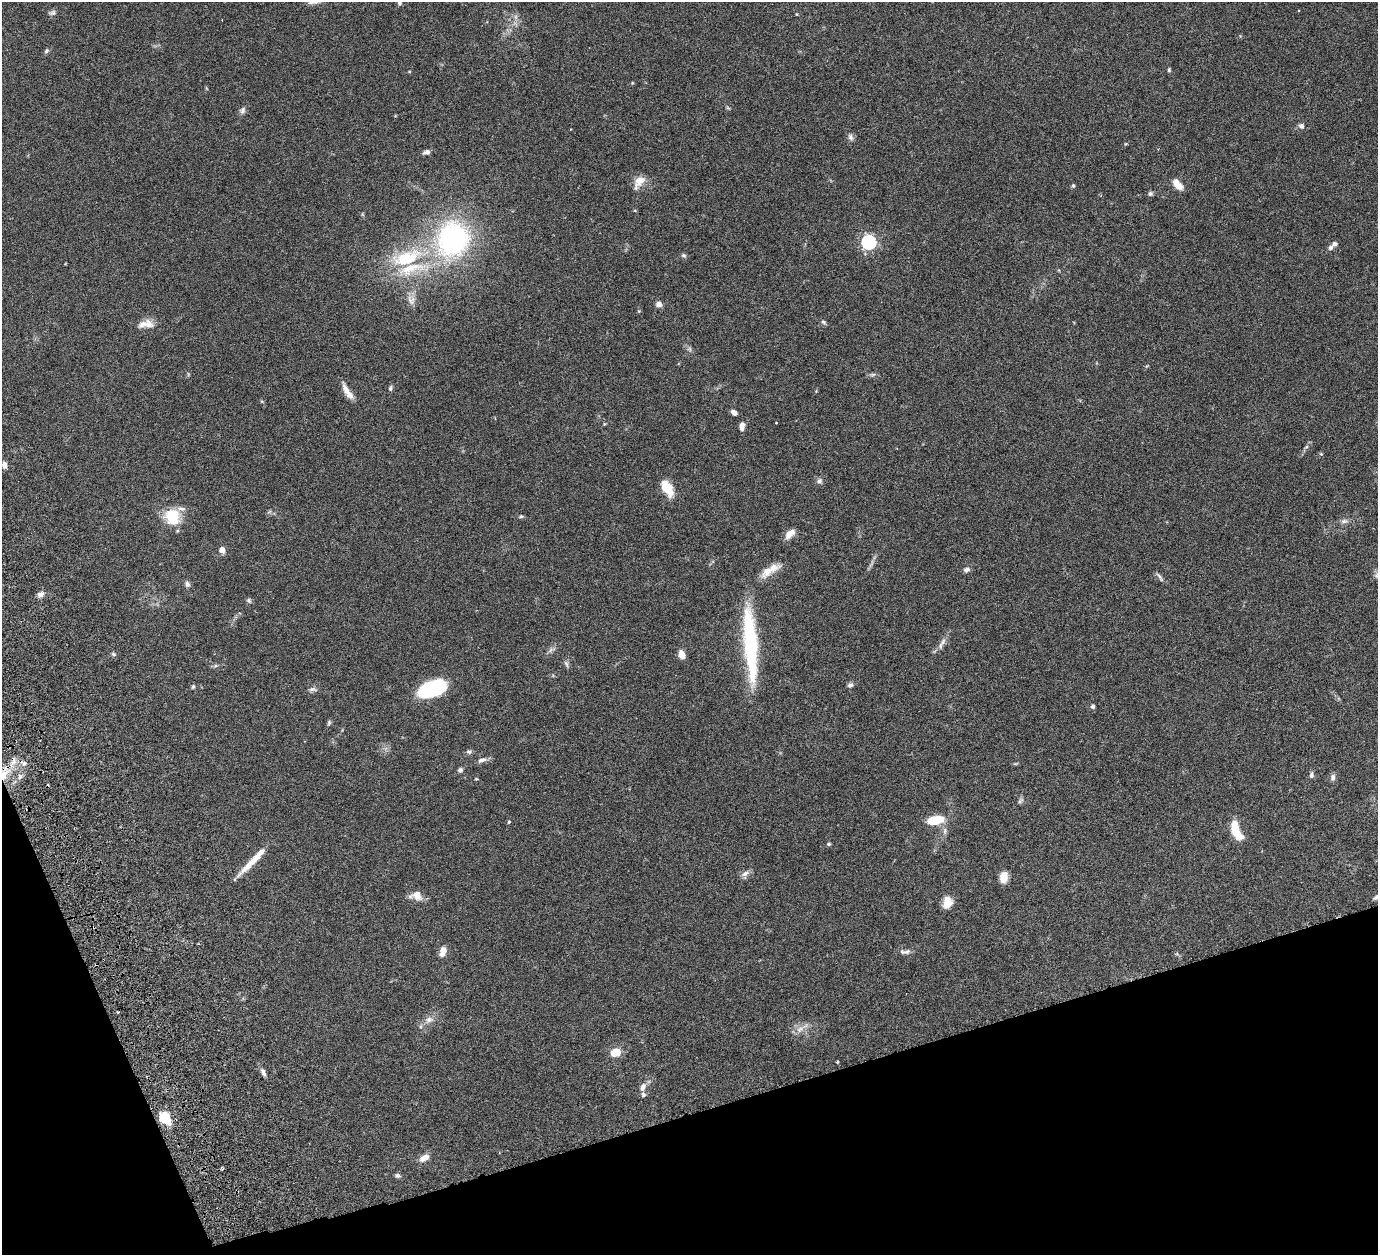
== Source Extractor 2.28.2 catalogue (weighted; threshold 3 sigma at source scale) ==
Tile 14 of 4 x 4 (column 2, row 4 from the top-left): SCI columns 1439-2814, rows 318-1570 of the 5682 x 5542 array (HDU 1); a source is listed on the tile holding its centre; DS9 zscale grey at full resolution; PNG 1380 x 1257 px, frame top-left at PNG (2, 2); no overlay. Shown black and unused: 15% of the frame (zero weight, under 3 of 6 exposures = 5% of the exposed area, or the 3 px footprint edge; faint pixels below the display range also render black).
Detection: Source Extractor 2.28.2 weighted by HDU 2 'WHT'; one run over the whole footprint, this tile lists its part. Background 0.0539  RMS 0.0027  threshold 0.0112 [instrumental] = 3 sigma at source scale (4.09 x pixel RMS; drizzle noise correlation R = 1.36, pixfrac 0.8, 0.05/0.05 arcsec/px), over >= 5 px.
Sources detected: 108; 2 too faint to see at this stretch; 1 cosmic-ray / hot-pixel residue — not listed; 5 inside a brighter listed object's ellipse — not listed separately; the other 100 listed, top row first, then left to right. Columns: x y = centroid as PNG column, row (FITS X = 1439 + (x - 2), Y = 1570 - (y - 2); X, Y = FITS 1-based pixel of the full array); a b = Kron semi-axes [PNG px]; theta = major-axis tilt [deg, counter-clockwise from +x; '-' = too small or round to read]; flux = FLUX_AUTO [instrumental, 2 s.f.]
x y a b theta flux
399 3 6 5 - 0.48
52 13 10 6 13 0.68
796 14 5 3 - 0.18
515 17 7 5 -90 0.67
46 51 7 5 52 0.45
1169 70 5 4 - 0.36
632 83 5 3 - 0.2
206 88 6 3 -71 0.22
728 108 6 4 -19 0.3
242 110 9 7 81 0.83
1301 126 7 7 - 0.79
850 137 9 7 -67 0.85
1126 144 5 3 - 0.2
426 152 9 6 16 0.85
639 182 20 10 53 2.7
1177 184 16 8 -48 2.4
1073 186 6 4 78 0.39
1150 193 7 6 - 0.57
453 239 30 26 70 55
869 242 6 6 - 53
1334 244 7 6 - 0.74
683 255 7 6 - 0.48
407 258 51 22 17 18
411 300 15 11 -71 1.9
659 304 7 6 - 1.2
639 311 4 4 - 0.23
823 322 7 5 -27 0.46
148 324 15 13 19 2.3
689 349 6 6 - 0.54
873 375 9 4 1 0.53
390 388 7 5 73 0.5
347 391 21 6 -58 2.3
734 412 6 5 - 1.1
776 423 3 2 - 0.15
604 424 6 3 72 0.23
742 426 9 5 85 1.4
1306 447 7 4 44 0.48
4 465 7 5 -83 1.2
819 481 8 7 - 0.84
667 488 16 9 -59 5.7
181 509 13 7 -9 1.2
521 516 6 5 - 0.4
172 517 12 11 - 10
1344 521 12 6 6 0.92
790 534 15 8 45 1.9
222 550 6 5 - 1.7
967 570 8 6 16 0.85
767 571 23 12 44 3.4
1160 577 15 4 -53 0.64
187 584 8 7 - 0.72
40 594 8 7 - 1.1
249 601 6 6 - 0.52
943 642 18 6 71 1.3
750 645 85 14 -86 27
551 650 12 6 27 0.89
114 654 7 5 -27 0.43
682 654 8 6 -72 2.5
566 664 10 5 -65 0.62
215 666 6 4 19 0.41
850 685 8 6 29 0.7
193 687 6 4 86 0.41
313 689 12 5 -3 0.78
432 689 29 14 21 18
1093 706 6 5 - 0.53
329 723 8 5 73 0.44
469 752 8 6 0 0.6
482 760 12 6 20 1.2
13 762 9 7 65 1.5
24 763 7 6 - 0.86
1015 764 7 3 19 0.29
460 770 6 5 - 0.67
4 775 15 10 74 3.8
1311 775 8 5 79 0.7
20 777 8 6 88 0.87
1333 777 10 7 83 0.79
476 779 5 3 - 0.22
1020 801 9 5 52 0.58
936 820 15 8 10 7.4
509 822 4 3 - 0.32
1235 829 20 9 -80 5.2
945 831 12 4 90 0.88
829 844 5 4 - 0.38
252 861 46 6 46 5.3
745 874 14 7 22 1
1004 877 12 8 85 2.6
417 895 14 11 -43 2.5
1377 897 9 5 33 0.72
947 902 13 10 77 2.9
443 951 11 6 70 2.1
907 952 11 6 22 0.89
118 1012 2 2 - 0.31
429 1020 14 8 17 1.7
800 1029 12 7 25 1.8
616 1052 10 8 14 3.9
837 1062 4 3 - 0.25
263 1072 12 6 -65 0.88
643 1087 11 7 68 1.2
165 1118 13 9 -51 6.7
424 1158 14 7 32 1.9
397 1176 7 5 -6 0.62
Overlapping masked pixels (flux is a lower limit): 1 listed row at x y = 4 775
Isophote crosses this tile's border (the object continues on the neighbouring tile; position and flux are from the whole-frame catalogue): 3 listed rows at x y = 399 3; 4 775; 1377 897